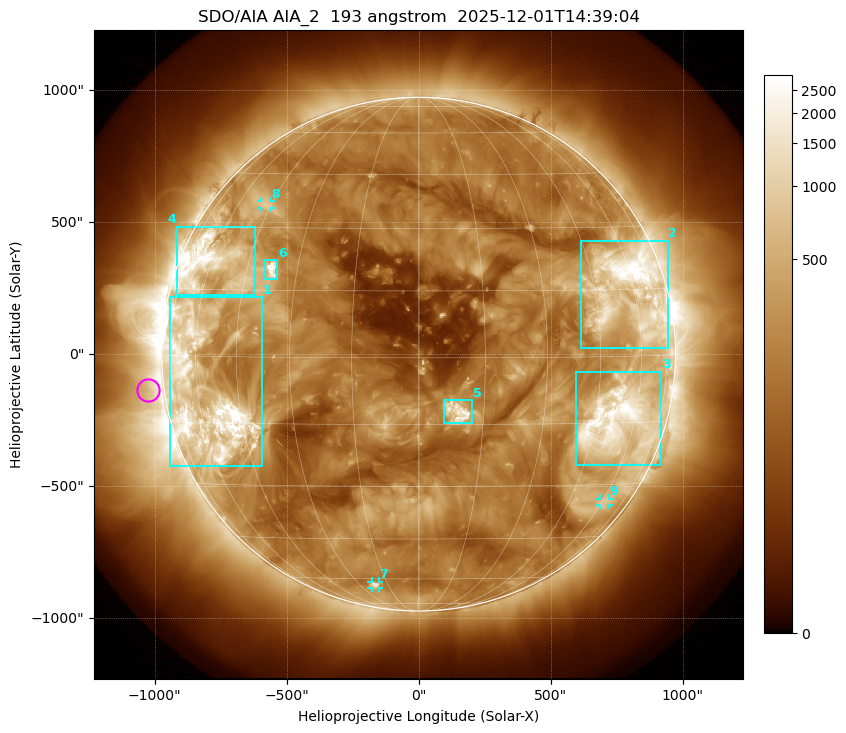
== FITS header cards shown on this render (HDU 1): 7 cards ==
TELESCOP= 'SDO/AIA '           / For AIA: SDO/AIA
INSTRUME= 'AIA_2   '           / For AIA: AIA_ATA1, AIA_ATA2, AIA_ATA3 or AIA_AT
WAVELNTH=                  193 / [angstrom] Wavelength
WAVEUNIT= 'angstrom'           / Wavelength unit: angstrom
DATE-OBS= '2025-12-01T14:39:04.842' / [ISO] Date when observation started; ISO 8
CTYPE1  = 'HPLN-TAN'           / CTYPE1: HPLN
CTYPE2  = 'HPLT-TAN'           / CTYPE2: HPLT

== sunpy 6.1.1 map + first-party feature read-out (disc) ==
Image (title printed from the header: SDO/AIA AIA_2  193 angstrom  2025-12-01T14:39:04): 1024 x 1024 px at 2.4 arcsec/px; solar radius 973 arcsec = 406 px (full disc in frame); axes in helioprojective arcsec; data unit not stated in the header (colour bar unlabelled)
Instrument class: DISC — disc imager (sunpy class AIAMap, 193 A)
Bright regions (active regions / flare kernels): reference = the median radial profile (limb darkening/brightening removed); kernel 9 px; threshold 5 sigma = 521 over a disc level ~190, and >= 1.15x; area >= 12 px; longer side >= 10 px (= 24 arcsec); searched inside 0.97 R_sun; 9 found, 9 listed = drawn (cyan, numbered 1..; 3 of them under ~33 arcsec drawn as corner ticks so the feature stays visible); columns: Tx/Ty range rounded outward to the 5 arcsec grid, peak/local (2 s.f.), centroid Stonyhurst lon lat
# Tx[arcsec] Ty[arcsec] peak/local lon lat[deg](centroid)
1 -945..-590 -425..215 21 -57 -9
2 615..945 20..430 19 +58 +14
3 595..920 -420..-65 14 +53 -15
4 -915..-620 220..485 10 -60 +21
5 95..205 -265..-175 14 +9 -12
6 -585..-535 285..355 15 -37 +20
7 -180..-150 -885..-860 5.9 -22 -63
8 -595..-560 555..580 3.8 -47 +36
9 685..720 -570..-545 3.6 +61 -35
Off-limb structures (1.02-1.3 R_sun): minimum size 162 px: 4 found; the strongest spans PA ~65..135 deg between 1.02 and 1.3 R_sun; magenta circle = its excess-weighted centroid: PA ~100 deg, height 1.06 R_sun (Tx ~-1025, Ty ~-135 arcsec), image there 2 x the reference